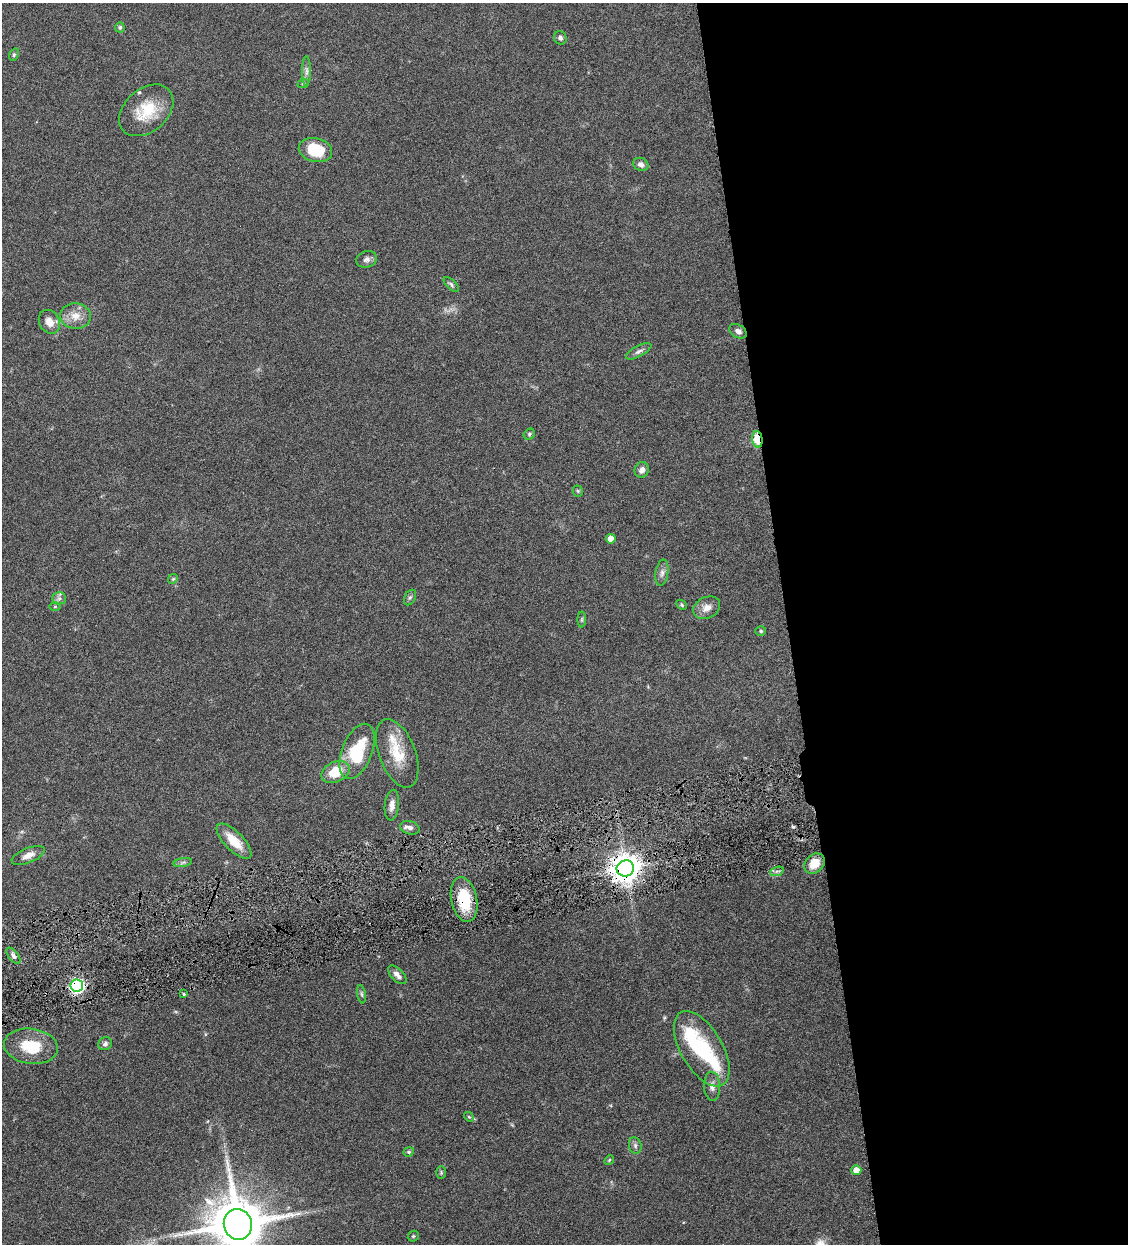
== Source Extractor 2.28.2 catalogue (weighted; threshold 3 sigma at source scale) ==
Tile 8 of 4 x 4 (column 4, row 2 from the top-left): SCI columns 3639-4764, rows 2487-3728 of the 4909 x 4973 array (HDU 1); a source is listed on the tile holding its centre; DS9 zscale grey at full resolution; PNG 1130 x 1246 px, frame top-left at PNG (2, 3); each listed source drawn as its Kron ellipse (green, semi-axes under 4 px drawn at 4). Shown black and unused: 30% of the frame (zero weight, under 4 of 8 exposures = <1% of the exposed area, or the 3 px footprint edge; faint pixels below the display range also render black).
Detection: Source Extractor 2.28.2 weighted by HDU 2 'WHT'; one run over the whole footprint, this tile lists its part. Background 0.0434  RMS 0.0037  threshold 0.0151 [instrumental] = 3 sigma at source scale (4.09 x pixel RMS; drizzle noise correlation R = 1.36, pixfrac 0.8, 0.05/0.05 arcsec/px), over >= 5 px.
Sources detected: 61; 2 inside a brighter object's white glare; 1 cosmic-ray / hot-pixel residue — neither listed nor drawn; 1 inside a brighter listed object's ellipse — not listed separately; the other 57 listed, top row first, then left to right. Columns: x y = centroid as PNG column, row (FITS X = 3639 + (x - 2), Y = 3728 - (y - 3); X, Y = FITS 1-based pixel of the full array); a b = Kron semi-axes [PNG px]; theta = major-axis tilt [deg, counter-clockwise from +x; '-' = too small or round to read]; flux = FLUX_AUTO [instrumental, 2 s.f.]
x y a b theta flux
120 27 5 5 - 0.67
560 38 7 6 - 0.85
14 55 6 4 69 0.49
306 71 15 4 90 1.3
303 84 6 3 21 0.38
146 110 31 21 41 12
315 150 17 11 -13 12
641 164 8 6 -25 1.5
367 259 10 8 17 1.3
451 284 9 4 -45 0.73
75 316 15 12 -5 4
49 322 12 10 -61 3.2
738 331 9 6 -33 1.4
639 351 14 5 27 1.3
529 434 6 5 - 0.54
757 439 8 5 -82 11
642 470 8 7 - 1.7
578 491 5 5 - 0.48
611 539 5 5 - 3.9
662 573 13 6 81 1.5
173 579 5 4 - 0.46
410 597 8 5 62 0.71
59 598 7 6 - 0.85
681 605 6 4 -43 0.48
55 606 6 4 0 0.35
707 608 14 10 27 3
582 619 8 4 89 0.53
761 631 5 4 - 0.5
357 751 29 15 68 17
397 753 36 18 -69 11
335 772 15 10 24 8.2
392 805 15 7 84 2.5
410 828 10 6 -16 1.4
234 841 23 9 -45 6.6
28 855 18 7 22 2.5
183 863 9 4 10 0.87
814 863 11 9 45 5.7
625 868 9 8 - 520
777 871 7 4 18 0.77
464 899 23 13 -78 12
13 956 9 5 -52 1
397 975 11 6 -45 1.6
77 985 6 6 - 79
184 994 4 4 - 0.37
362 994 9 3 -79 0.61
105 1044 7 6 - 0.97
31 1046 27 17 -8 12
702 1049 42 20 -60 25
712 1086 14 8 -87 1.9
469 1117 5 4 - 0.39
635 1145 8 6 -76 0.95
409 1152 5 4 - 0.48
609 1160 5 4 - 0.43
856 1170 5 5 - 3.3
441 1172 6 5 - 0.49
238 1224 15 14 - 2400
413 1236 6 5 - 0.44
Overlapping masked pixels (flux is a lower limit): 4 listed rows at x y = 757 439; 625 868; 464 899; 77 985
Isophote crosses this tile's border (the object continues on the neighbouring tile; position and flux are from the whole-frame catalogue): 1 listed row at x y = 238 1224